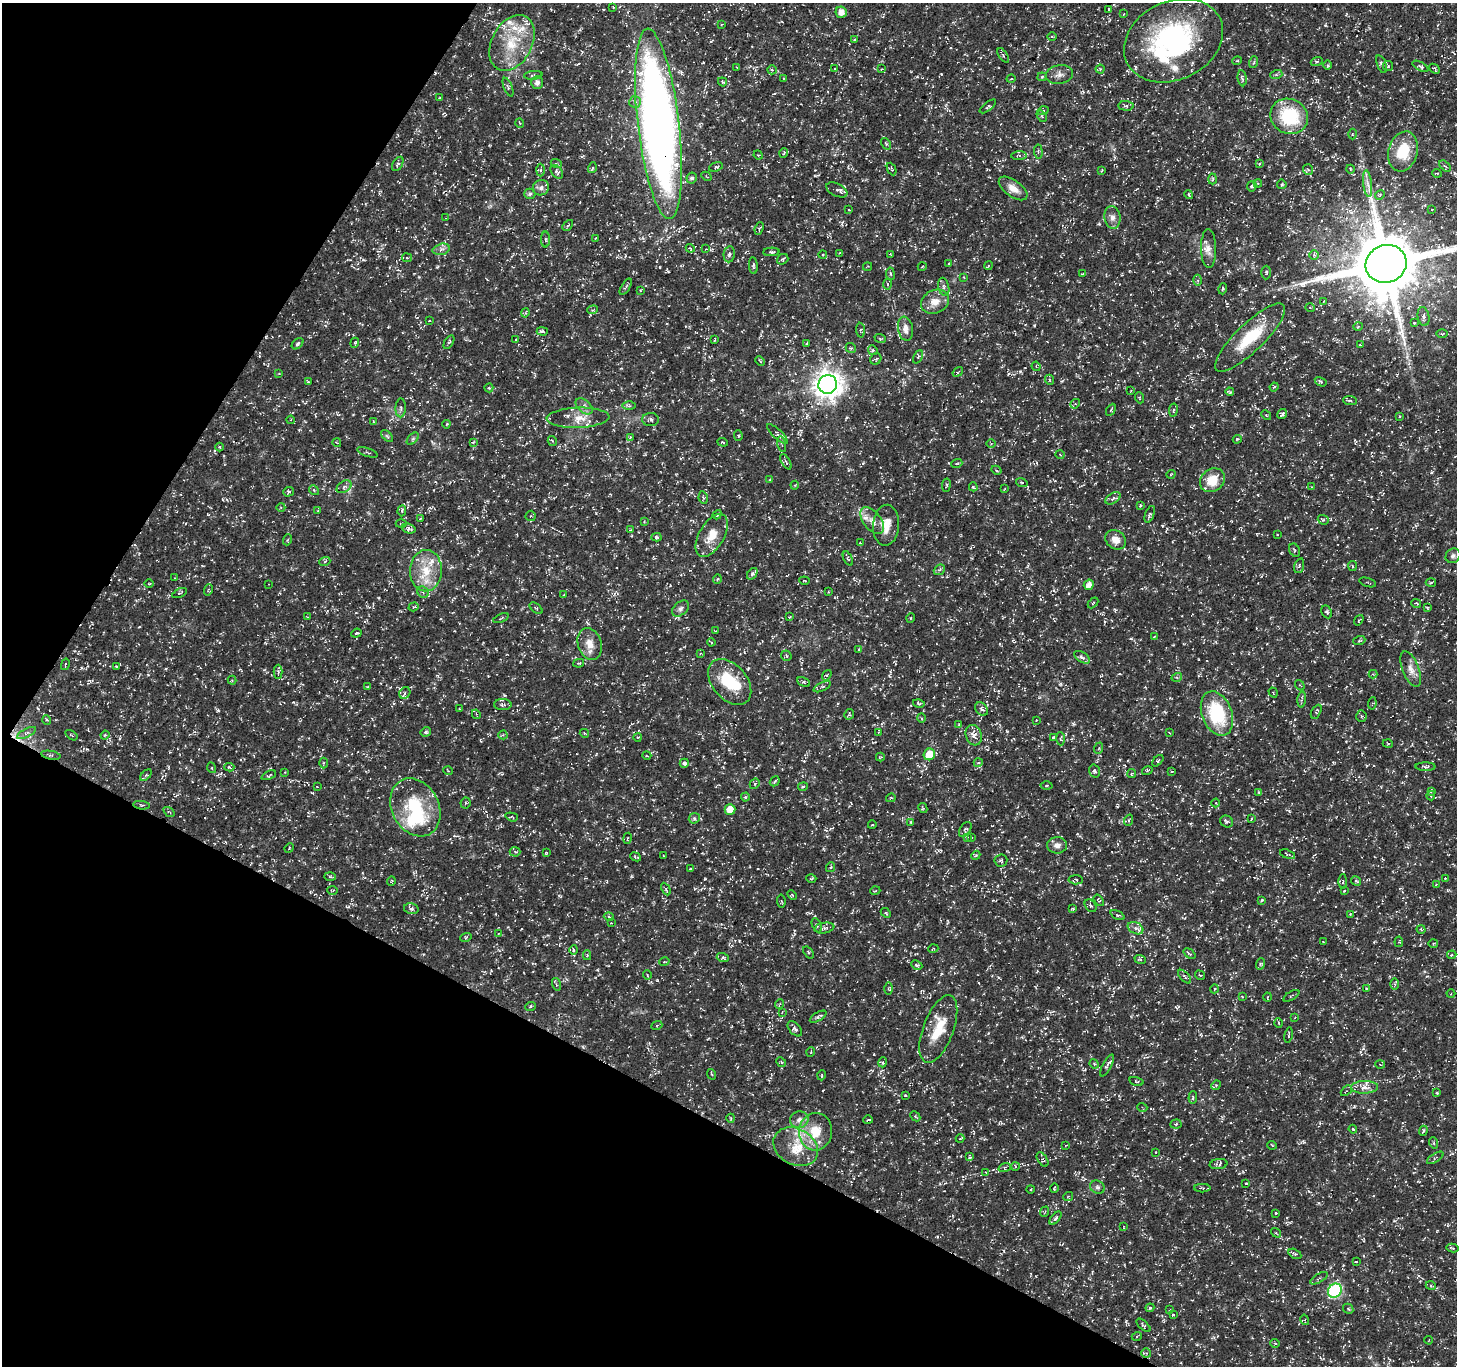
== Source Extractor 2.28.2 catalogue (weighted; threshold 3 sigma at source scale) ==
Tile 9 of 4 x 4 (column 1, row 3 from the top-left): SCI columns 6-1460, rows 1560-2923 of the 5834 x 5916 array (HDU 1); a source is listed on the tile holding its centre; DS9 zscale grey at full resolution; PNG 1459 x 1368 px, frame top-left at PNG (2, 3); each listed source drawn as its Kron ellipse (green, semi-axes under 4 px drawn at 4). Shown black and unused: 27% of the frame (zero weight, under 3 of 5 exposures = <1% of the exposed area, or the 3 px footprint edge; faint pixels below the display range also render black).
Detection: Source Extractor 2.28.2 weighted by HDU 2 'WHT'; one run over the whole footprint, this tile lists its part. Background 0.0184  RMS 0.002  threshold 0.00894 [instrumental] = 3 sigma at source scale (4.5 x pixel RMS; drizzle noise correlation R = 1.50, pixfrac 1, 0.0396/0.0396 arcsec/px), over >= 5 px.
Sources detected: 533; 2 inside a brighter object's white glare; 10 cosmic-ray / hot-pixel residue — neither listed nor drawn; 26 inside a brighter listed object's ellipse — not listed separately; the other 495 listed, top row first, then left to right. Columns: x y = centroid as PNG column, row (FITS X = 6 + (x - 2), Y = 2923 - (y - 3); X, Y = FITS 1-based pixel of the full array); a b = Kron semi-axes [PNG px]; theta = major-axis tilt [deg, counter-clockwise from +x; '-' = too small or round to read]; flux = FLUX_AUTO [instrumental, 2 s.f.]
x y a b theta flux
613 7 3 3 - 0.19
1109 9 3 2 - 0.23
841 12 6 5 - 1.4
1124 14 3 3 - 0.16
721 25 3 2 - 0.16
1052 36 5 3 - 0.2
854 40 4 3 - 0.2
1173 41 52 39 25 35
512 43 30 20 62 7.9
1003 55 8 4 -55 0.35
1237 61 5 3 - 0.16
1317 61 6 4 20 0.32
1254 62 6 3 71 0.26
1381 64 9 4 -69 0.6
1328 65 5 3 - 0.22
1388 66 5 5 - 0.28
1420 66 9 4 -29 0.37
737 67 3 2 - 0.16
835 69 3 2 - 0.15
881 69 3 2 - 0.14
1100 69 4 4 - 0.23
1435 69 6 2 -42 0.22
772 70 5 4 - 0.25
1059 74 14 9 11 1.2
533 75 9 4 5 0.4
1276 75 6 4 18 0.32
1042 77 4 4 - 0.21
1242 78 8 4 -83 0.39
784 79 4 3 - 0.18
1011 79 4 3 - 0.14
537 82 6 6 - 0.86
722 82 5 3 - 0.27
508 87 10 4 -68 0.36
439 98 3 2 - 0.13
635 102 6 6 - 0.57
988 106 10 4 37 0.31
1126 106 7 5 -4 0.36
1043 111 5 3 - 0.2
1042 116 6 4 -57 0.25
1289 116 19 17 -29 11
520 123 4 3 - 0.16
658 124 96 20 -83 200
1352 134 5 3 - 0.2
886 144 6 3 -56 0.27
1403 151 20 14 74 7
1038 152 7 3 -85 0.24
784 153 4 2 - 0.17
758 155 5 4 - 0.25
1019 155 8 4 5 0.32
556 163 5 3 - 0.2
398 164 8 4 59 0.42
1259 164 3 2 - 0.14
1445 166 7 4 -43 0.34
716 167 7 4 18 0.32
592 168 5 3 - 0.21
892 169 7 3 -65 0.2
1350 169 4 2 - 0.14
541 170 6 4 88 0.31
1102 170 4 2 - 0.17
1308 170 5 5 - 0.39
557 172 8 5 -51 0.41
1437 173 5 3 - 0.18
706 176 5 3 - 0.2
692 178 5 5 - 0.47
1213 179 5 3 - 0.24
1258 183 4 3 - 0.19
1282 184 5 5 - 0.27
1368 184 13 4 -83 1
1252 186 5 4 - 0.34
541 188 8 7 - 0.74
1013 188 16 8 -36 1.7
837 190 11 6 -26 0.59
530 194 5 5 - 0.4
1189 194 4 3 - 0.26
1380 195 5 4 - 0.25
1432 209 3 2 - 0.14
849 210 3 2 - 0.11
1112 217 11 8 -83 1
446 218 2 2 - 0.12
568 225 6 3 47 0.22
759 228 6 4 69 0.31
596 238 4 2 - 0.13
546 240 8 4 -90 0.31
690 248 4 3 - 0.19
1208 248 19 7 -89 1.4
441 249 8 5 16 0.67
706 249 2 2 - 0.11
771 252 8 4 3 0.48
840 253 4 3 - 0.19
729 254 8 5 82 0.61
823 254 4 3 - 0.21
891 254 3 2 - 0.19
1314 255 5 5 - 0.32
407 258 5 4 - 0.25
783 259 6 5 - 0.34
949 264 4 3 - 0.24
1386 264 21 18 21 1800
753 266 8 4 -86 0.37
867 266 4 2 - 0.15
988 266 4 2 - 0.16
922 267 4 3 - 0.15
1266 273 7 5 88 0.33
890 274 6 3 -81 0.26
1082 274 3 2 - 0.14
964 278 4 2 - 0.15
1198 280 5 4 - 0.29
888 284 5 3 - 0.25
626 287 9 3 58 0.4
944 287 9 5 -78 0.61
1223 289 5 3 - 0.31
640 290 3 3 - 0.19
1324 301 2 2 - 0.13
935 302 14 11 26 2.3
1310 308 5 3 - 0.17
593 310 5 3 - 0.2
525 313 4 3 - 0.31
1424 316 9 6 -79 0.77
429 321 4 3 - 0.22
1414 323 3 3 - 0.22
1358 326 4 3 - 0.17
905 329 12 7 -80 1.4
860 330 7 3 -86 0.25
542 331 5 3 - 0.33
1442 334 6 3 1 0.25
880 338 6 3 -20 0.23
1250 338 47 14 44 8.4
516 340 3 3 - 0.27
715 340 4 2 - 0.2
449 342 7 4 57 0.36
355 343 5 4 - 0.23
807 343 4 2 - 0.12
297 344 7 4 41 0.36
1360 345 4 2 - 0.2
851 348 5 4 - 0.3
873 350 5 4 - 0.3
918 357 7 4 65 0.31
876 359 6 5 - 0.3
760 361 5 3 - 0.22
1036 366 5 3 - 0.14
958 372 6 3 37 0.18
279 373 4 2 - 0.14
1050 380 5 3 - 0.18
308 382 4 3 - 0.17
1321 382 6 4 -32 0.28
828 384 9 9 - 230
1274 387 4 3 - 0.21
489 388 4 4 - 0.31
1131 390 4 2 - 0.15
1230 392 4 2 - 0.26
1140 398 5 3 - 0.19
1350 401 7 3 -4 0.29
1075 404 5 4 - 0.31
584 406 10 6 -41 0.84
629 406 6 4 -1 0.36
401 408 9 5 88 0.58
1111 410 6 2 61 0.18
1173 410 7 3 82 0.26
1282 414 5 4 - 0.39
1266 415 5 4 - 0.25
1399 416 4 3 - 0.19
578 418 31 10 2 3.2
291 420 4 3 - 0.19
651 420 8 6 1 0.54
373 421 3 2 - 0.12
446 424 4 3 - 0.24
777 434 13 4 -44 0.67
387 436 7 4 -45 0.34
738 436 5 4 - 0.27
630 437 4 4 - 0.19
413 439 7 4 45 0.36
1237 439 4 3 - 0.2
552 441 5 4 - 0.22
473 442 4 3 - 0.19
723 442 5 2 - 0.18
337 443 4 3 - 0.16
991 443 4 3 - 0.19
782 444 8 3 -76 0.3
220 447 4 3 - 0.18
367 452 11 2 -20 0.27
1060 455 4 3 - 0.14
786 462 8 2 -60 0.27
957 463 6 3 19 0.21
996 470 5 3 - 0.23
1171 474 5 3 - 0.16
770 479 4 3 - 0.14
1212 480 13 11 38 3.8
1022 482 6 3 -19 0.25
795 485 4 4 - 0.22
946 485 6 3 82 0.22
344 487 8 5 31 0.56
973 487 4 3 - 0.29
1312 487 4 3 - 0.16
1004 489 4 2 - 0.15
314 490 5 4 - 0.26
288 492 5 4 - 0.35
703 498 6 4 -79 0.36
1113 498 8 5 33 0.53
1140 505 4 3 - 0.21
281 507 4 3 - 0.2
318 510 4 3 - 0.16
402 511 6 4 85 0.41
1150 514 9 4 70 0.38
717 515 5 3 - 0.25
531 516 5 5 - 0.24
420 518 3 2 - 0.3
1323 520 6 4 -20 0.33
644 521 4 3 - 0.17
872 521 15 9 -53 1.8
401 524 5 2 - 0.19
886 525 20 13 86 3.1
409 529 7 4 -17 0.6
630 530 4 3 - 0.23
1277 534 3 2 - 0.15
712 535 23 12 60 3.4
656 537 5 4 - 0.38
287 540 6 3 70 0.19
1116 540 11 9 -37 1.8
860 543 4 3 - 0.2
1295 550 7 5 -63 0.37
1453 556 8 7 - 0.54
848 558 8 4 -64 0.29
325 561 6 3 21 0.22
1299 566 7 4 72 0.41
1352 566 5 3 - 0.23
939 570 6 4 40 0.41
426 571 20 16 87 5.1
752 574 6 4 52 0.43
175 578 4 2 - 0.13
717 579 5 3 - 0.18
804 581 5 2 - 0.14
1368 582 9 2 -17 0.21
1431 583 5 3 - 0.21
149 584 5 3 - 0.19
269 584 3 2 - 0.11
1089 585 5 5 - 1.2
208 590 6 3 70 0.25
423 592 6 5 - 0.46
828 592 3 2 - 0.14
179 593 8 2 26 0.21
564 595 3 2 - 0.2
1093 603 6 3 47 0.25
1416 603 5 2 - 0.19
414 607 5 4 - 0.28
1427 607 4 3 - 0.23
536 608 7 4 -37 0.26
680 609 10 6 40 0.67
1327 612 7 4 -61 0.43
308 617 4 3 - 0.15
789 617 3 3 - 0.17
501 618 8 3 22 0.25
911 618 4 3 - 0.16
1359 620 6 3 53 0.2
715 630 3 2 - 0.12
356 633 5 4 - 0.31
1154 637 4 3 - 0.26
1359 641 6 4 19 0.25
711 642 4 2 - 0.2
590 644 16 11 -72 2.3
859 650 4 3 - 0.21
700 654 4 2 - 0.15
786 656 6 5 - 0.29
1082 657 9 5 -32 0.53
579 663 5 4 - 0.34
65 664 6 2 77 0.17
116 666 4 3 - 0.2
1411 669 19 8 -68 1.6
278 672 7 4 90 0.36
1373 674 4 4 - 0.21
827 675 5 3 - 0.22
1177 677 5 3 - 0.25
232 680 4 4 - 0.21
730 682 26 17 -49 8.1
804 682 6 4 -29 0.36
1300 685 5 3 - 0.2
368 687 4 3 - 0.22
822 687 9 3 26 0.31
1273 692 5 3 - 0.19
405 693 6 5 - 0.42
1302 699 8 4 83 0.4
919 703 6 3 -13 0.33
1372 703 6 2 83 0.18
503 705 8 5 -1 0.48
460 709 4 2 - 0.14
982 709 7 5 -47 0.61
1316 712 7 4 61 0.34
476 714 5 3 - 0.23
849 714 5 5 - 0.23
1217 714 23 15 -69 12
1361 716 6 5 - 0.38
921 718 4 3 - 0.2
47 720 5 3 - 0.23
1036 720 2 2 - 0.14
959 724 4 3 - 0.13
426 732 5 5 - 0.41
878 732 3 3 - 0.2
26 733 10 4 27 0.6
584 733 5 3 - 0.19
1170 733 3 2 - 0.14
71 735 7 2 -34 0.21
105 735 4 4 - 0.21
503 735 4 4 - 0.27
974 735 10 8 -72 1.5
638 737 4 2 - 0.17
1053 738 4 3 - 0.26
1061 739 7 3 -87 0.22
1388 744 5 3 - 0.16
1099 748 6 4 70 0.28
929 754 6 5 - 4.2
51 755 10 3 -9 0.31
647 756 4 2 - 0.17
880 757 4 3 - 0.19
1158 761 7 4 45 0.26
323 763 5 3 - 0.22
684 763 4 4 - 0.67
978 763 5 3 - 0.24
229 767 5 4 - 0.36
1425 767 10 3 0 0.41
212 768 5 3 - 0.18
448 771 5 3 - 0.16
1094 771 6 5 - 0.46
1147 771 5 3 - 0.24
1172 771 3 2 - 0.15
285 772 3 2 - 0.12
1131 774 5 4 - 0.27
146 775 7 4 45 0.29
269 775 8 3 24 0.26
775 781 5 2 - 0.29
755 784 6 4 42 0.31
1046 785 6 3 1 0.23
317 787 3 2 - 0.13
803 787 5 3 - 0.26
1431 791 4 3 - 0.22
1259 792 4 4 - 0.21
1431 796 4 3 - 0.26
745 797 4 4 - 0.22
891 798 5 3 - 0.19
466 803 5 5 - 0.31
1215 803 4 3 - 0.19
142 805 8 4 -7 0.28
415 807 30 23 -62 11
923 808 5 3 - 0.29
730 809 5 5 - 1.9
169 812 6 3 -35 0.23
512 817 6 3 -18 0.22
694 818 6 5 - 0.38
1251 819 4 2 - 0.17
1129 820 6 3 71 0.22
1226 821 6 5 - 0.4
911 822 4 3 - 0.2
872 825 4 2 - 0.16
965 830 8 5 55 0.39
967 837 4 3 - 0.19
627 838 5 3 - 0.18
972 838 3 3 - 0.17
1057 845 10 8 0 1
289 848 5 3 - 0.18
515 852 5 5 - 0.29
546 853 4 3 - 0.14
1287 854 8 3 -18 0.27
663 855 3 2 - 0.16
976 855 5 3 - 0.21
636 857 6 3 -22 0.29
1001 860 6 6 - 0.4
831 867 5 3 - 0.21
690 869 3 2 - 0.2
330 876 6 4 -2 0.24
1445 878 3 3 - 0.13
811 879 5 3 - 0.19
1076 880 7 4 -4 0.42
391 881 5 3 - 0.18
1343 881 7 3 89 0.24
1356 881 5 4 - 0.3
1436 884 4 2 - 0.16
666 889 7 3 -62 0.23
332 890 5 2 - 0.16
875 891 5 3 - 0.19
1344 891 4 2 - 0.16
792 895 5 3 - 0.21
1099 900 6 3 -55 0.22
1262 900 3 2 - 0.32
781 901 6 4 -82 0.26
1090 906 7 5 -53 0.33
411 909 7 5 -12 0.52
1073 909 4 3 - 0.22
886 913 6 3 -44 0.22
1350 914 3 3 - 0.15
1117 915 7 4 -25 0.3
609 917 5 3 - 0.23
611 923 2 2 - 0.13
817 925 7 4 -64 0.36
824 928 10 5 10 0.58
1135 928 8 5 -27 0.66
1421 929 4 4 - 0.23
498 934 4 2 - 0.13
466 937 6 3 20 0.24
1323 941 3 2 - 0.12
1399 942 5 4 - 0.22
1433 943 5 3 - 0.21
933 949 5 3 - 0.16
573 950 5 3 - 0.24
809 952 7 3 -52 0.27
1190 954 7 3 -39 0.27
587 955 5 4 - 0.25
1452 955 4 4 - 0.26
723 958 6 4 -18 0.36
1140 959 6 3 -20 0.26
664 962 5 3 - 0.17
1260 964 6 3 71 0.23
917 965 6 4 -26 0.31
647 975 5 3 - 0.18
1200 975 5 3 - 0.18
1185 977 8 3 -47 0.33
556 984 6 4 -73 0.3
1395 984 6 4 -90 0.26
1366 988 4 2 - 0.13
889 989 6 3 -90 0.25
1214 989 5 3 - 0.21
1451 994 4 4 - 0.21
1291 996 9 2 31 0.21
1242 997 3 2 - 0.15
1267 997 4 3 - 0.15
780 1004 5 3 - 0.19
530 1007 5 3 - 0.24
782 1012 3 3 - 0.14
818 1017 9 4 31 0.43
1295 1017 4 3 - 0.13
1279 1023 4 3 - 0.17
657 1025 5 3 - 0.19
795 1029 9 5 -49 0.6
938 1029 36 15 69 6.6
1289 1035 7 3 79 0.23
811 1052 5 3 - 0.17
781 1062 5 4 - 0.25
883 1062 5 3 - 0.25
1094 1064 5 4 - 0.23
1380 1064 5 3 - 0.18
1107 1065 12 4 62 0.61
711 1074 5 3 - 0.24
822 1075 5 3 - 0.18
1136 1081 7 4 -15 0.24
1216 1085 5 4 - 0.29
1365 1087 13 6 2 1.3
1346 1091 6 3 42 0.23
1437 1093 3 3 - 0.17
905 1095 3 2 - 0.15
1193 1097 6 3 84 0.26
1142 1107 5 3 - 0.19
915 1116 5 3 - 0.22
731 1118 4 4 - 0.24
799 1120 9 8 - 1.2
868 1120 5 2 - 0.28
1176 1124 5 4 - 0.36
1353 1129 4 3 - 0.22
1423 1131 5 3 - 0.27
815 1132 19 16 85 5.3
960 1139 4 3 - 0.14
1434 1143 6 3 -72 0.23
1066 1145 3 2 - 0.13
1272 1145 5 3 - 0.18
796 1147 23 18 -29 5.5
1156 1152 3 2 - 0.12
970 1157 4 3 - 0.24
1435 1158 9 2 32 0.22
1043 1159 8 4 -57 0.4
1219 1164 9 5 8 0.49
1015 1166 4 3 - 0.17
1005 1167 6 4 18 0.32
986 1172 4 4 - 0.27
1246 1183 3 3 - 0.17
1097 1187 8 6 -30 0.49
1054 1188 4 2 - 0.22
1202 1188 8 3 -1 0.24
1031 1189 4 3 - 0.16
1068 1197 5 3 - 0.19
1044 1212 5 3 - 0.19
1276 1213 3 3 - 0.22
1055 1218 8 3 50 0.41
1124 1227 4 2 - 0.13
1276 1233 5 3 - 0.21
1452 1248 6 3 -12 0.34
1295 1254 7 4 -29 0.36
1356 1262 3 2 - 0.13
1319 1278 10 2 30 0.29
1431 1286 5 3 - 0.22
1335 1291 7 6 - 25
1150 1308 4 3 - 0.27
1348 1309 6 4 -47 0.31
1170 1310 3 3 - 0.16
1173 1315 4 3 - 0.17
1305 1320 5 3 - 0.23
1143 1325 8 4 -42 0.32
1137 1336 5 3 - 0.18
1429 1340 4 2 - 0.13
1275 1343 5 3 - 0.18
1146 1353 5 5 - 0.3
Overlapping masked pixels (flux is a lower limit): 3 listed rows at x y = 658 124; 51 755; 142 805
Isophote crosses this tile's border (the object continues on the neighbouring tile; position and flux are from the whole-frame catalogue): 2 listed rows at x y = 1173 41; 1386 264
Unlisted compact peaks at least as high as the median listed source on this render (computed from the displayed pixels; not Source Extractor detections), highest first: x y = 705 879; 1073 724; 1201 925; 941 74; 218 710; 1325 25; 1020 371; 504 695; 596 513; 1162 526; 631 876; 892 1125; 1432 472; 888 951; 293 702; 618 541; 87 749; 711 41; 437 267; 941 974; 472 458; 739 941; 559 896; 148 675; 1040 93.